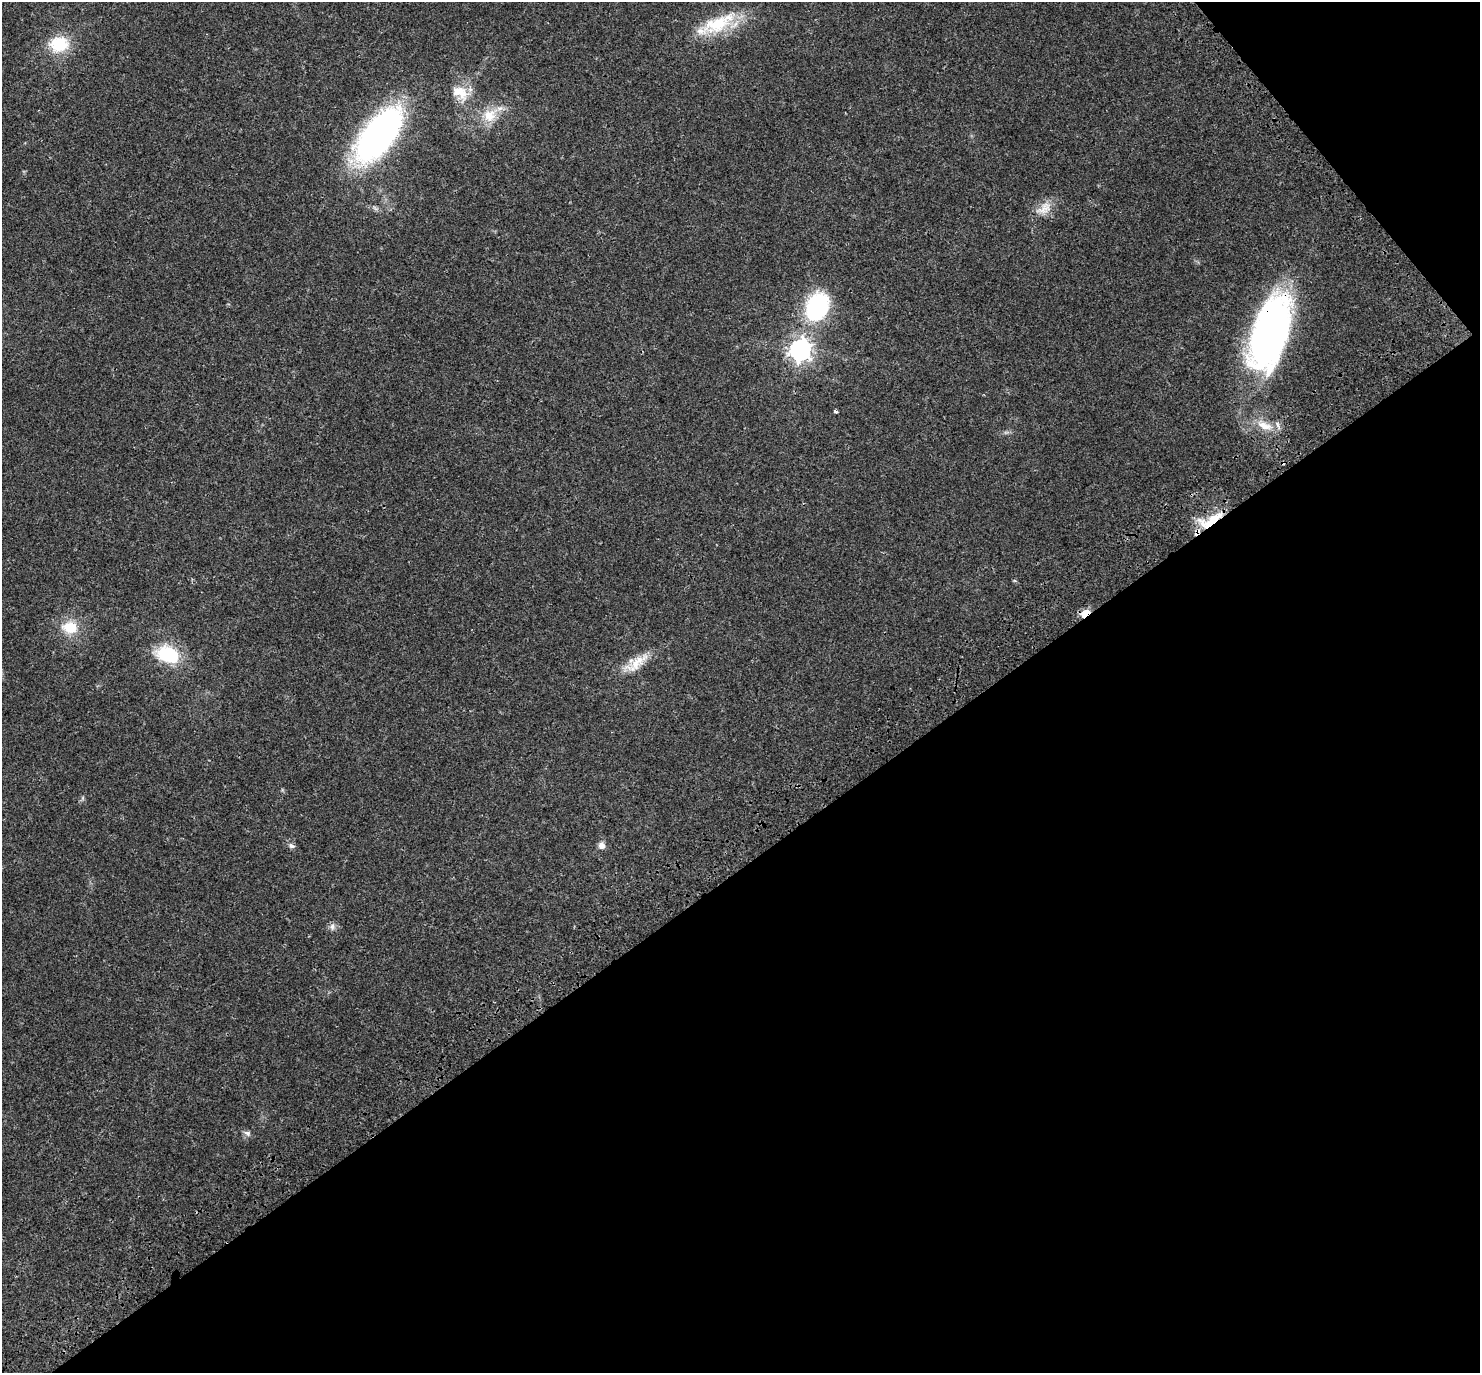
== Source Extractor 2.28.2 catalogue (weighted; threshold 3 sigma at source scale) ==
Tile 12 of 4 x 4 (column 4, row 3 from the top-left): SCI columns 4561-6038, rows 1661-3031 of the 6171 x 6121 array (HDU 1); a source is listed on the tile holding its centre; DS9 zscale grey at full resolution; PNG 1482 x 1375 px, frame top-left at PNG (2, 2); no overlay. Shown black and unused: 39% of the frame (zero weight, under 3 of 4 exposures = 9% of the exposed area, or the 3 px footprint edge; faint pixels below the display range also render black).
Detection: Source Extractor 2.28.2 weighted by HDU 2 'WHT'; one run over the whole footprint, this tile lists its part. Background 0.0369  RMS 0.0036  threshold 0.0163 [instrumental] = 3 sigma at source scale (4.5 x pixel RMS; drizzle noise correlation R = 1.50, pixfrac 1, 0.0396/0.0396 arcsec/px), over >= 5 px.
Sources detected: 23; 1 cosmic-ray / hot-pixel residue — not listed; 1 inside a brighter listed object's ellipse — not listed separately; the other 21 listed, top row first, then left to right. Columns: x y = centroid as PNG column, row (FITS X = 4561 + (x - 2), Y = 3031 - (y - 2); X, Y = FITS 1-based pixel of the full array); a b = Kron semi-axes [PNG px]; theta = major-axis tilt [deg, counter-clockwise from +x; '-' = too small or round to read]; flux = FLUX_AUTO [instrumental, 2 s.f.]
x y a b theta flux
718 23 50 19 26 19
59 44 18 15 8 15
460 93 27 18 -33 8.2
490 115 23 18 40 8.4
378 135 58 27 52 120
1044 208 25 14 36 5.3
817 307 31 22 68 40
1270 332 78 34 73 140
800 350 8 8 - 220
835 412 4 3 - 0.93
1264 425 26 11 -21 6.1
1210 520 37 13 26 11
1085 613 6 4 29 17
70 627 17 13 -6 9
168 654 23 15 -19 20
636 663 38 14 35 8.1
83 798 7 4 90 0.56
602 845 9 9 - 1.8
292 846 8 6 -22 1.1
332 927 9 7 86 1.4
247 1133 10 7 -26 1.3
Overlapping masked pixels (flux is a lower limit): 3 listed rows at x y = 1270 332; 1210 520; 1085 613